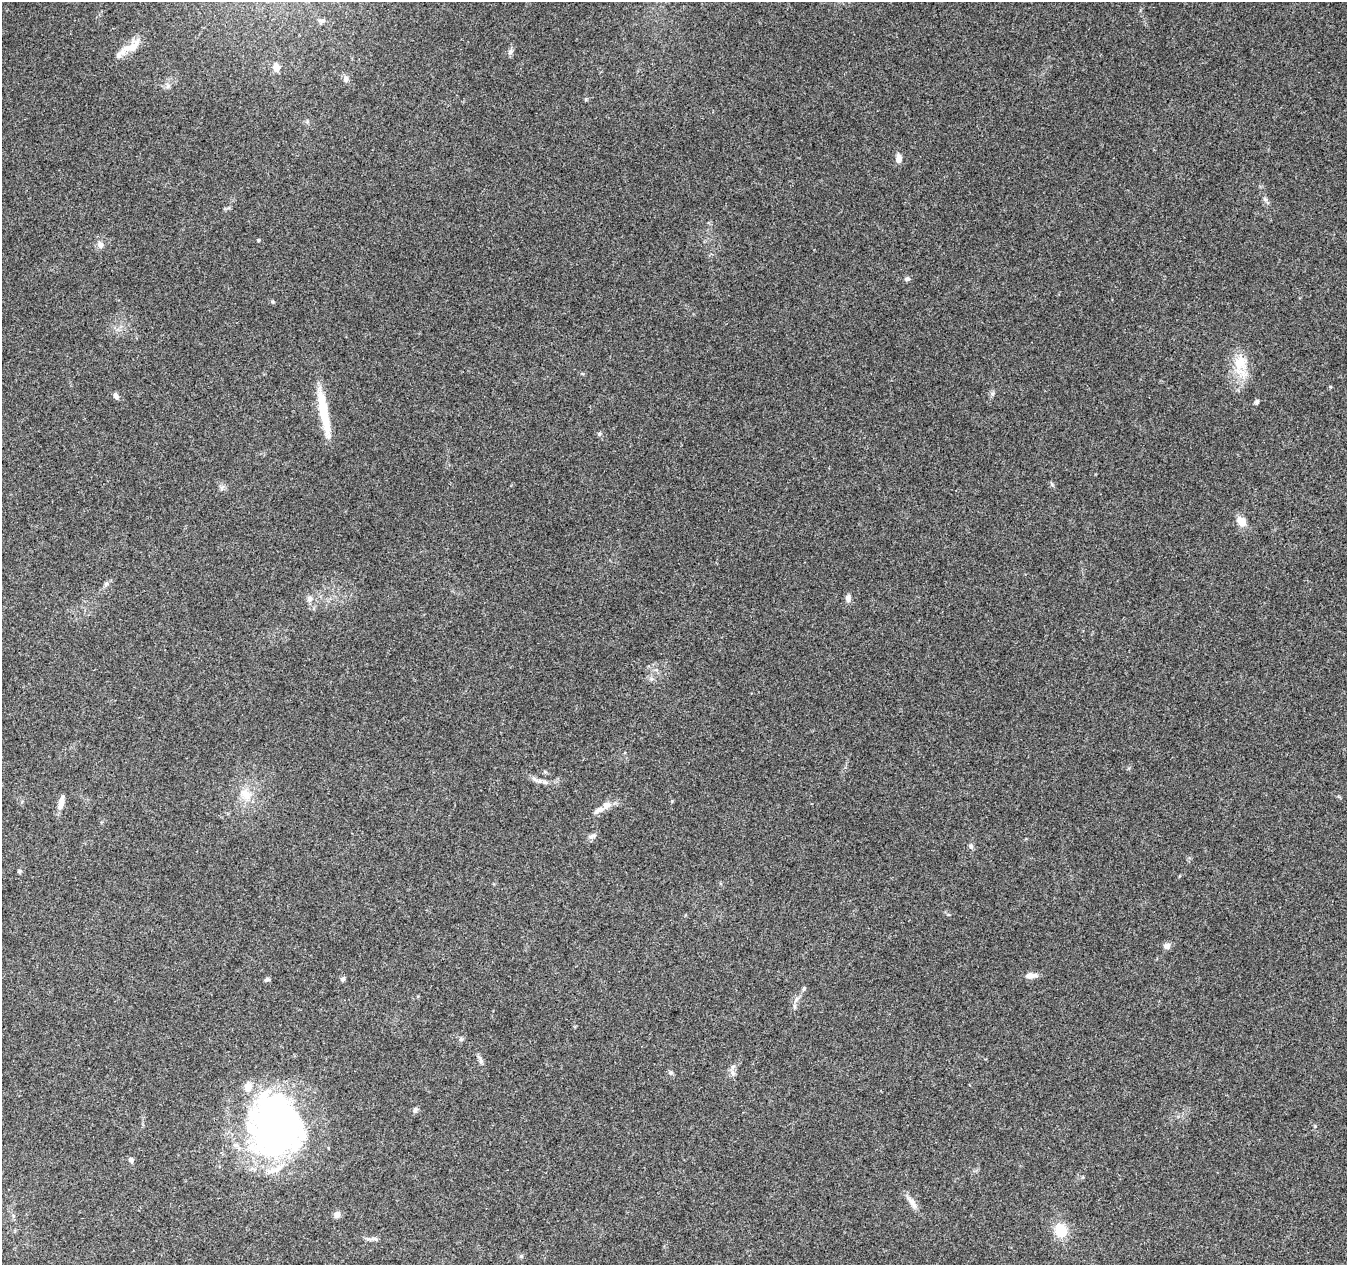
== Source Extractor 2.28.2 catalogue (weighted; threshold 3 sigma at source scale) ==
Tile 7 of 4 x 4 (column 3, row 2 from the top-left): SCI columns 2711-4055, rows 2814-4076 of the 5411 x 5567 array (HDU 1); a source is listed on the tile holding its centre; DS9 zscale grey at full resolution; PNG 1349 x 1267 px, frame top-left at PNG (2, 2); no overlay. Nothing masked; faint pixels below the display range render black.
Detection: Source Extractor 2.28.2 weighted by HDU 2 'WHT'; one run over the whole footprint, this tile lists its part. Background 0.103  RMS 0.0053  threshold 0.0238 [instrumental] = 3 sigma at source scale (4.5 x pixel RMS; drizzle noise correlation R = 1.50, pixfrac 1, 0.0396/0.0396 arcsec/px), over >= 5 px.
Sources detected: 50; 2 inside a brighter object's white glare — not listed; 2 inside a brighter listed object's ellipse — not listed separately; the other 46 listed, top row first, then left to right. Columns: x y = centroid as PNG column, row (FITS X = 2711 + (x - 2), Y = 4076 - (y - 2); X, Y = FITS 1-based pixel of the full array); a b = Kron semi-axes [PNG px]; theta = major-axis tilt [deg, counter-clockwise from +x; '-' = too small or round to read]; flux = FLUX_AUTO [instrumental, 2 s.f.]
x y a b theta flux
322 20 9 4 -1 1.2
131 47 27 13 34 9.2
510 52 8 7 - 1.5
276 67 11 8 -77 3.3
346 79 9 7 -89 2
168 86 7 6 - 1.5
307 122 6 4 73 0.77
898 158 10 6 -86 3.4
1265 199 7 4 -18 0.97
258 240 5 3 - 0.49
100 245 10 8 -73 2.4
907 279 7 6 - 1.2
1240 362 22 19 71 13
116 395 9 5 -57 1.6
1257 401 6 5 - 1.1
324 412 58 9 -79 19
599 434 5 5 - 0.83
1241 521 11 8 -50 6.1
106 584 6 4 19 0.95
848 598 9 6 82 2.3
309 599 9 7 86 2.1
545 782 7 6 - 1.5
246 794 19 13 -50 8.4
61 802 18 6 78 3.9
599 810 15 7 26 3.2
593 836 12 6 15 1.8
971 846 7 6 - 1.3
19 871 6 5 - 0.75
1167 946 8 7 - 2.4
1031 975 16 6 3 3.2
267 979 7 5 10 1.2
343 979 7 5 62 1.2
804 989 6 5 - 0.94
796 999 10 6 63 2
461 1039 6 5 - 0.95
481 1060 10 6 -72 1.6
670 1073 6 4 -90 0.87
733 1073 8 6 -70 1.8
415 1110 8 6 75 1.3
278 1125 71 56 -22 180
131 1160 7 6 - 1.3
912 1203 22 7 -54 3.9
337 1215 8 6 59 2.7
1061 1230 20 17 -72 11
375 1239 9 4 -1 1.4
521 1256 6 6 - 0.94
Unlisted compact peaks at least as high as the median listed source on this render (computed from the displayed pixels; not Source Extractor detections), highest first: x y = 992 394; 586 99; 1052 484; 1315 1126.